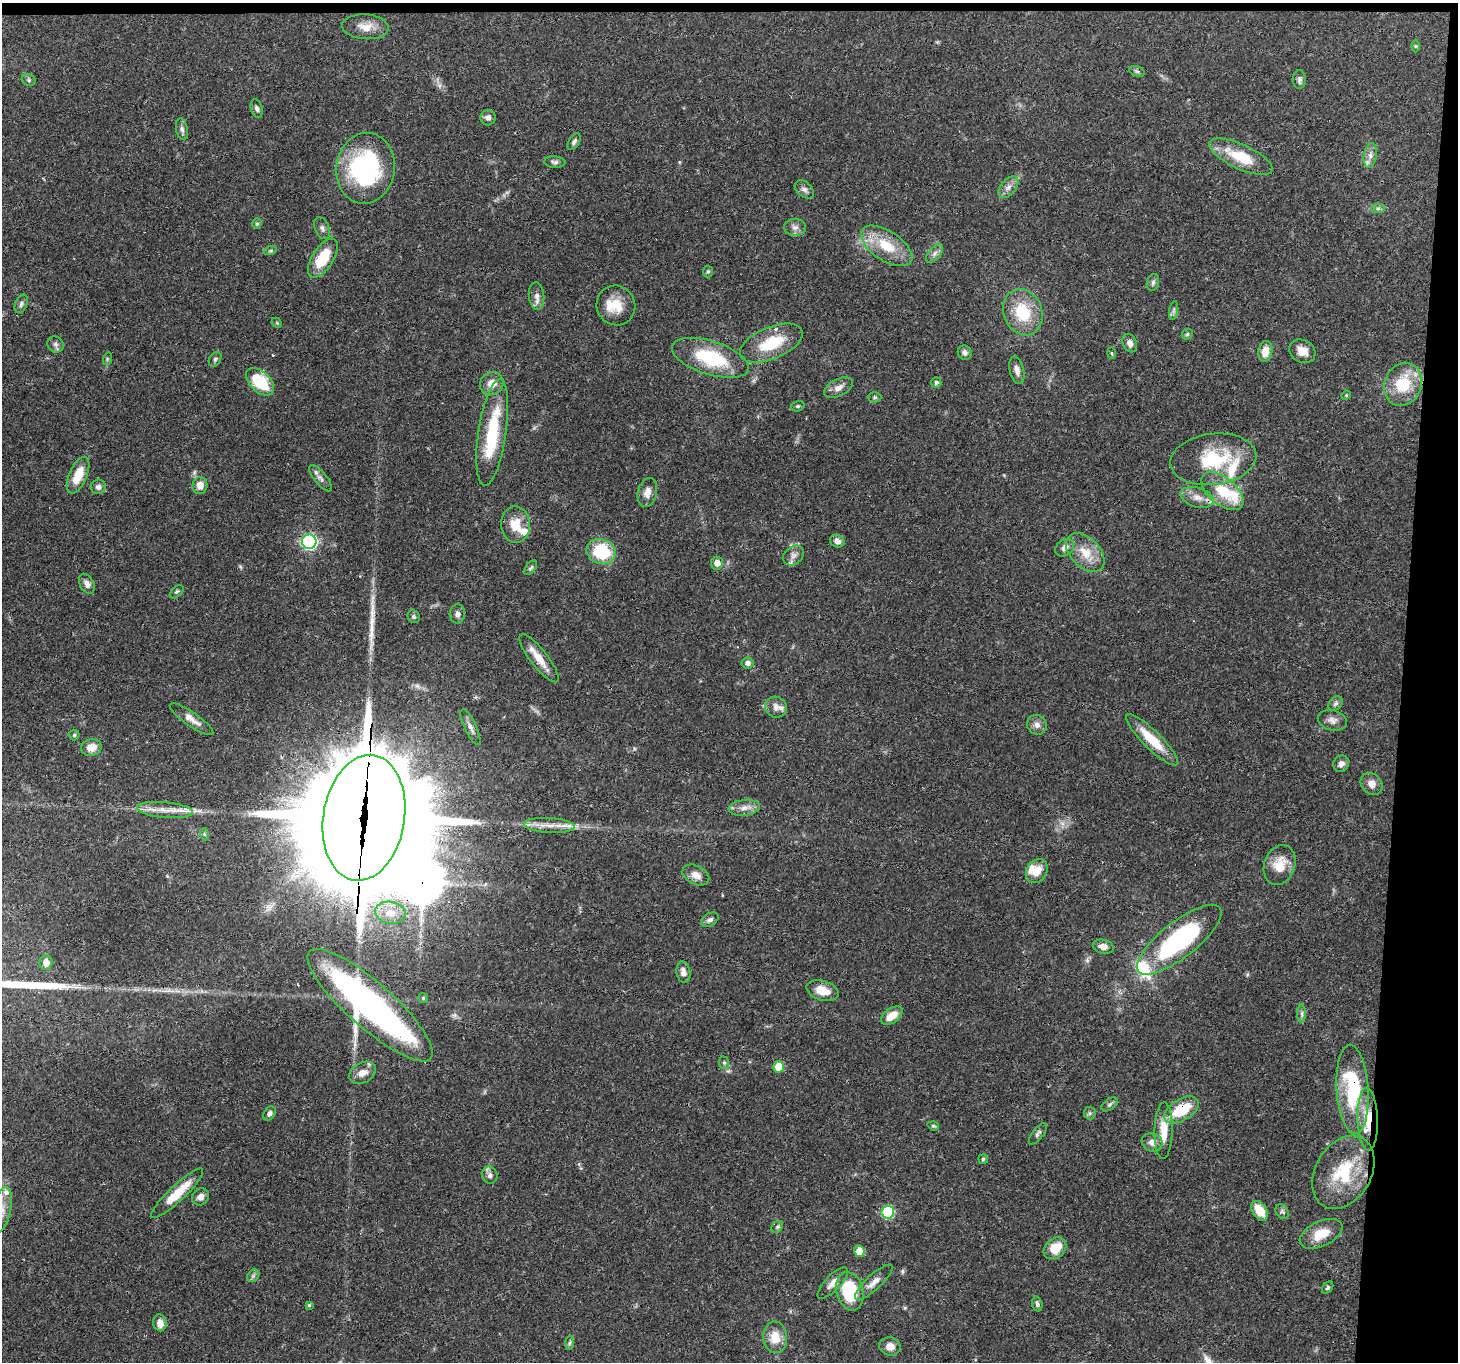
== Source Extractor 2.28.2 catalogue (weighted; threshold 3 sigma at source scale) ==
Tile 3 of 3 x 3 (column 3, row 1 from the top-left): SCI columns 2917-4372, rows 2878-4237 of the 4380 x 4454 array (HDU 1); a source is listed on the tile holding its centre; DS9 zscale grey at full resolution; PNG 1460 x 1364 px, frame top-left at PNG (2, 3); each listed source drawn as its Kron ellipse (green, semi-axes under 4 px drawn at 4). Shown black and unused: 5% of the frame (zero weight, under 3 of 4 exposures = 6% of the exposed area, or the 3 px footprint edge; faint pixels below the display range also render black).
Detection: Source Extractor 2.28.2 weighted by HDU 2 'WHT'; one run over the whole footprint, this tile lists its part. Background 0.0815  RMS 0.0035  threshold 0.0158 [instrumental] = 3 sigma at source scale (4.5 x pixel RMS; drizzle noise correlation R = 1.50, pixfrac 1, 0.05/0.05 arcsec/px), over >= 5 px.
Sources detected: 159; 1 too faint to see at this stretch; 3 inside a brighter object's white glare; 3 long thin detections or spike segments (spike, bleed or trail) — neither listed nor drawn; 10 inside a brighter listed object's ellipse — not listed separately; the other 142 listed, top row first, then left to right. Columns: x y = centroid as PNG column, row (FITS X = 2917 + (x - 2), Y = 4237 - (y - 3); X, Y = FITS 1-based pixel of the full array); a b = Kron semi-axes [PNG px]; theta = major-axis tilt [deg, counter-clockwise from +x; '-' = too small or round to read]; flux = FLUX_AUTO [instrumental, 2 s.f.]
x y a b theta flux
365 27 23 12 -4 4.7
1416 46 6 4 -90 0.41
1137 71 8 5 -18 0.71
1299 79 9 7 -89 1.1
29 80 7 5 -22 0.73
257 108 9 5 -73 1
488 118 8 7 - 1.5
182 129 11 6 -77 1.2
574 142 9 5 58 0.97
1370 155 13 6 81 2.1
1241 157 34 12 -25 12
555 162 10 6 -4 0.98
365 168 35 29 82 49
1008 187 13 7 50 2.1
804 189 11 7 -41 1.4
1378 208 7 4 1 0.76
257 224 5 4 - 0.54
795 227 11 8 -1 1.7
322 228 11 7 -65 1.3
887 246 29 15 -34 11
270 251 6 4 18 0.56
934 253 11 6 49 1.5
323 258 22 10 57 12
708 271 6 5 - 0.56
1153 282 8 6 74 1
537 296 14 7 -84 2.1
21 304 10 6 68 0.96
616 305 20 19 - 7.2
1174 311 9 4 81 0.82
1023 312 23 19 -68 15
277 323 6 4 -45 0.42
1187 334 6 5 - 0.51
771 343 33 16 23 14
1130 343 9 7 -67 1.5
55 344 8 7 - 1.1
1265 351 10 7 80 4.4
1302 351 14 11 -28 3.9
965 353 7 6 - 1.3
1111 353 6 4 -88 0.38
710 358 40 16 -17 23
107 359 6 4 73 0.51
215 359 8 5 57 0.77
1017 370 14 7 -76 2.3
260 382 17 10 -43 16
936 382 5 5 - 0.81
492 383 12 11 - 3.6
1403 384 22 18 67 14
838 388 15 8 27 2.4
1346 395 5 4 - 0.39
875 397 7 5 1 0.55
798 406 7 5 15 0.62
492 432 54 14 81 22
1213 459 43 25 7 22
78 475 19 9 67 7.4
320 478 16 6 -51 1.7
200 485 8 7 - 3
98 487 7 7 - 1.3
1222 491 25 13 -39 11
647 493 15 9 76 3
1197 497 17 9 -16 3.7
516 525 18 14 -87 6.8
837 541 7 6 - 1.9
309 542 7 7 - 80
1065 548 10 7 36 2
601 552 15 12 -20 18
1085 552 23 14 -45 7.2
793 556 11 8 41 1.9
717 563 6 6 - 2.5
531 568 8 5 52 0.69
87 584 11 7 -62 1.7
177 592 8 5 44 0.66
457 614 9 7 86 1.4
414 617 6 6 - 0.72
539 658 30 8 -52 5.7
748 663 6 5 - 1.4
1336 703 8 6 44 1
776 707 11 10 - 2.7
192 719 26 7 -34 3
1332 720 15 10 -13 2.3
1037 725 10 9 - 1.9
470 727 19 6 -64 2.1
74 735 5 5 - 0.52
1152 740 35 9 -45 10
91 747 10 8 12 3.6
1341 764 8 7 - 1.6
1372 784 12 10 -48 2.7
744 808 16 8 7 2.6
165 810 28 8 -5 5.3
364 818 63 40 81 11000
549 825 25 7 -3 4.3
204 834 6 4 -71 0.55
1280 865 20 15 70 6.8
1037 871 13 10 56 5
696 875 14 9 -26 3
390 913 15 11 -9 5.1
710 920 9 6 31 1.2
1179 940 52 18 38 53
1103 947 10 7 -11 2.4
46 963 7 6 - 2.9
683 972 11 7 -81 2.3
822 990 17 9 -17 5.2
423 998 5 5 - 0.57
370 1005 81 22 -41 130
1302 1013 9 4 90 0.88
892 1016 12 7 36 5.1
724 1063 6 5 - 0.61
779 1067 5 5 - 7.8
362 1073 14 10 29 3.2
1352 1089 45 16 -86 29
1110 1104 9 5 38 0.85
1181 1110 19 10 32 13
269 1113 7 5 52 1.2
1090 1113 6 6 - 0.71
1368 1119 31 10 -88 8.6
933 1126 6 4 -19 0.52
1164 1131 28 9 88 7.7
1038 1134 13 5 52 1.1
1152 1142 10 9 - 2.5
983 1159 5 5 - 0.5
1343 1172 39 28 60 20
490 1175 9 7 -68 1.4
177 1193 35 8 43 9.3
200 1197 9 8 - 1.9
2 1210 23 9 77 4.1
1260 1211 11 7 -57 7.3
1282 1211 8 6 -55 0.85
888 1212 6 6 - 30
777 1227 6 5 - 0.65
1321 1234 23 12 25 7.3
1055 1248 12 9 41 6.5
859 1251 5 5 - 6.4
253 1276 7 5 45 0.77
874 1282 24 7 43 3.1
833 1283 20 7 46 2.8
1328 1288 7 5 51 0.61
850 1291 19 13 -77 20
1037 1304 7 5 -76 0.85
309 1305 4 4 - 0.44
160 1323 8 6 -81 2.9
775 1337 16 12 -86 5.6
569 1343 7 4 88 0.65
890 1346 10 9 - 3.2
Overlapping masked pixels (flux is a lower limit): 6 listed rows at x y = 364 818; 1179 940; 370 1005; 1352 1089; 1181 1110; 1368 1119
Isophote crosses this tile's border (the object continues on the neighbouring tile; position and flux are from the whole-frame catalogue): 1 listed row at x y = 2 1210